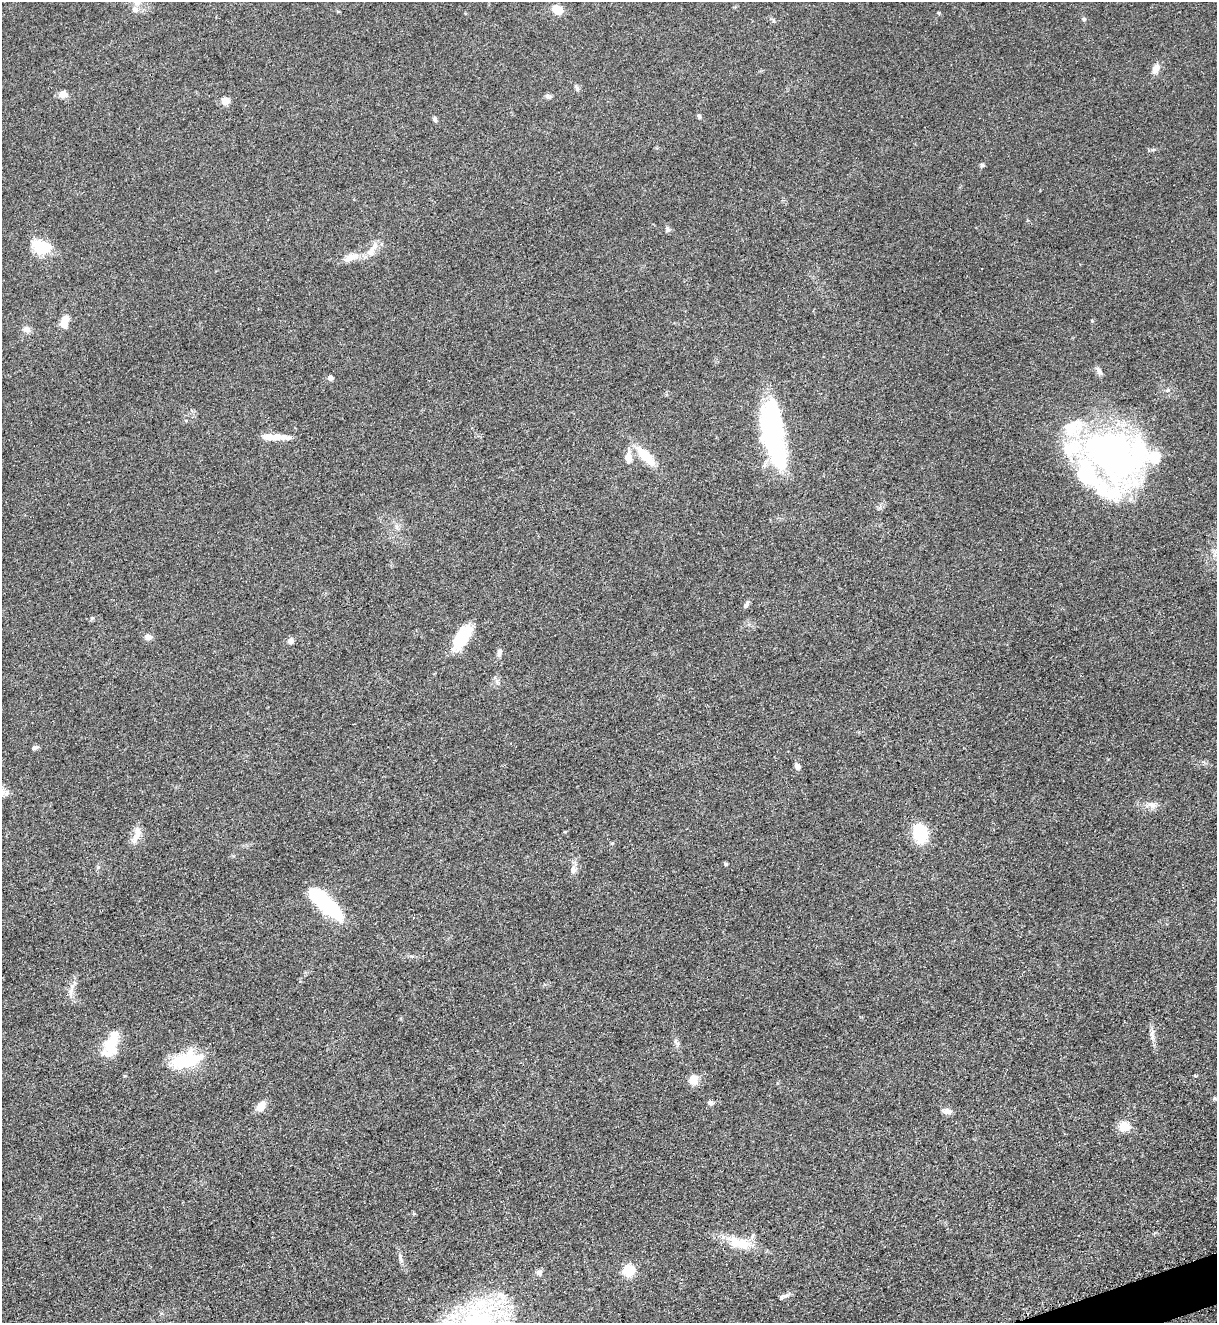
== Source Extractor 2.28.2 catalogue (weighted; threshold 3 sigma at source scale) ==
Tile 6 of 4 x 4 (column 2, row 2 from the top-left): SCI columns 1497-2711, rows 2707-4027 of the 5317 x 5365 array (HDU 1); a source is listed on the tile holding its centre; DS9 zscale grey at full resolution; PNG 1219 x 1325 px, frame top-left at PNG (2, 2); no overlay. Shown black and unused: <1% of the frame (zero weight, under 3 of 5 exposures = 4% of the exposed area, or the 3 px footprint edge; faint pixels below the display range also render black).
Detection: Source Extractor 2.28.2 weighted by HDU 2 'WHT'; one run over the whole footprint, this tile lists its part. Background 0.051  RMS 0.0059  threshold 0.0267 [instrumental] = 3 sigma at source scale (4.5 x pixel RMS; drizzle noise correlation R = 1.50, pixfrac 1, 0.05/0.05 arcsec/px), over >= 5 px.
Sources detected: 65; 4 inside a brighter object's white glare — not listed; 7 inside a brighter listed object's ellipse — not listed separately; the other 54 listed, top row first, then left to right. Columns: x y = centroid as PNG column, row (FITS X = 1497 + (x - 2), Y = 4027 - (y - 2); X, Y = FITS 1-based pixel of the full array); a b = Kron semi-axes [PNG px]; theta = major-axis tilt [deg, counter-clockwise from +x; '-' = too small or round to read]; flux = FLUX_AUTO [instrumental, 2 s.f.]
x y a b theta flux
135 9 9 7 -47 2.7
557 10 9 7 -30 12
939 13 5 3 - 0.52
1083 19 5 5 - 0.88
1155 69 15 8 69 4.1
577 88 10 4 -46 1.3
63 94 9 7 -5 4.4
225 101 7 6 - 5.6
699 116 7 4 -45 0.91
435 119 6 5 - 1.4
982 165 5 5 - 1.1
668 229 8 6 -60 1.5
41 247 23 15 -39 15
372 250 23 9 57 6.2
351 257 23 9 12 6.7
64 322 14 8 82 7
26 329 11 8 -17 2.6
1099 371 11 6 -57 2.3
330 378 5 5 - 2.5
772 435 53 23 -75 88
276 437 35 7 -2 7.7
1113 455 70 50 -17 220
646 456 27 10 -46 15
628 458 11 8 -81 5.1
746 604 11 5 57 1.7
148 637 8 7 - 2.9
462 637 30 14 59 23
290 641 8 7 - 2.3
499 653 12 6 76 2
34 747 9 5 13 1.2
797 766 7 6 - 2.9
1152 805 13 7 -15 3.3
920 833 14 10 -80 34
137 835 22 9 66 5.5
612 843 5 3 - 0.59
726 864 4 4 - 0.96
98 867 5 5 - 0.83
573 870 10 8 73 2.6
326 904 35 12 -42 60
70 991 7 5 90 1.8
1152 1035 17 4 -86 2.7
677 1042 13 4 -57 1.8
112 1043 30 16 78 16
186 1060 38 18 14 27
693 1080 12 10 74 6.3
710 1103 8 6 -22 1.6
261 1106 11 7 57 7.2
947 1111 12 7 -6 2.8
1124 1126 11 10 - 8.6
739 1243 35 15 -15 15
400 1258 13 4 -77 2.1
628 1270 6 6 - 49
539 1272 8 7 - 2
785 1296 9 6 6 2
Unlisted compact peaks at least as high as the median listed source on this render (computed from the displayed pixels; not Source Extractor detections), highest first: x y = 92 618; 1092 321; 1152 150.